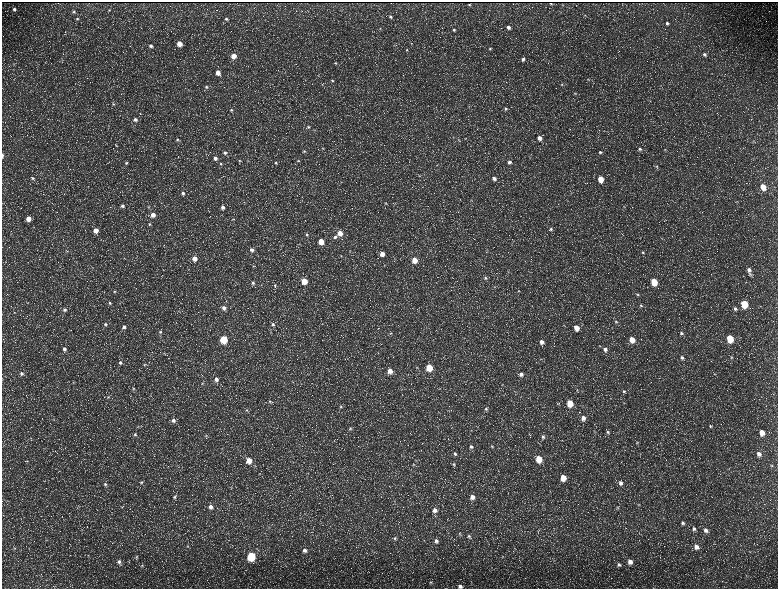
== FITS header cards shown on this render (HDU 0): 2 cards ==
NAXIS1  =                 1552 / length of data axis 1
NAXIS2  =                 1173 / length of data axis 2

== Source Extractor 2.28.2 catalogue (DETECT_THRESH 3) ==
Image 1552 x 1173 px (HDU 0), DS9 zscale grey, zoomed out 1/2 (1 PNG px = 2 x 2 image px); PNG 780 x 591 px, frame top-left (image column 1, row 1173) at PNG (2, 2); no overlay
Background 216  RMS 9.7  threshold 29.2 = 3 sigma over >= 5 px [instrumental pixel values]
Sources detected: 233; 34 cannot appear on this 1/2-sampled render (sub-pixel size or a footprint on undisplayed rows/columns) and are not listed; the other 199 listed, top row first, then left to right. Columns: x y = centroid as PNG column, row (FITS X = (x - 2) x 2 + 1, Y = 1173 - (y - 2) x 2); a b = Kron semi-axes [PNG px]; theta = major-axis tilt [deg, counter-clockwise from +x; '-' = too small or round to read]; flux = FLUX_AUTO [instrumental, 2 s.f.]
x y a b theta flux
551 3 2 1 - 1200
469 5 2 2 - 1500
14 9 4 3 - 4400
109 10 4 3 - 1300
74 11 4 4 - 2600
585 15 3 2 - 1300
390 17 4 3 - 3100
77 19 4 3 - 2400
226 19 4 3 - 3100
667 23 5 4 - 4200
508 27 4 4 - 6500
380 29 4 3 - 1600
454 30 4 4 - 3200
442 32 3 2 - 800
411 43 4 3 - 1400
179 44 4 4 - 23000
151 46 4 4 - 4800
490 48 4 4 - 2600
407 50 3 3 - 1400
704 54 5 4 - 5500
234 56 4 4 - 23000
523 59 5 4 - 5100
335 63 4 4 - 2300
13 64 4 2 - 1100
218 72 4 4 - 15000
588 79 5 4 - 2300
332 80 4 3 - 1900
562 84 4 3 - 2300
322 85 3 2 - 970
206 87 5 4 - 3200
575 93 5 3 - 2200
113 104 4 4 - 2400
506 108 5 5 - 4200
231 110 4 4 - 3100
135 119 5 4 - 6400
308 127 5 4 - 2800
453 137 3 3 - 1200
540 138 5 4 - 11000
177 139 5 4 - 3500
458 139 4 3 - 1300
116 146 3 2 - 1100
143 147 3 2 - 1000
323 148 3 2 - 1000
640 149 5 4 - 4600
665 149 3 2 - 1100
304 151 5 4 - 3000
600 152 5 4 - 4200
225 153 5 5 - 5200
2 156 5 2 - 4100
215 158 5 5 - 6400
239 160 4 3 - 1900
247 160 3 2 - 920
298 161 4 4 - 2200
509 162 4 4 - 5700
126 163 4 4 - 2800
276 163 4 4 - 2600
221 164 5 4 - 3000
437 165 3 3 - 1200
657 166 4 3 - 1600
420 176 4 3 - 1700
32 178 5 4 - 3500
494 178 5 4 - 8700
600 179 5 4 - 33000
763 187 5 4 - 36000
183 193 5 4 - 5000
386 203 4 3 - 1500
122 206 5 4 - 4800
149 207 4 3 - 2200
223 207 4 4 - 5900
153 215 5 5 - 13000
28 219 4 4 - 20000
233 219 4 3 - 1600
149 224 4 4 - 2900
551 229 4 4 - 2800
96 230 4 4 - 18000
340 233 4 4 - 19000
307 234 4 3 - 2500
335 237 5 5 - 4800
321 241 4 4 - 31000
299 244 3 2 - 1100
252 250 5 4 - 6200
67 251 5 3 - 2000
643 252 4 4 - 2400
382 254 4 4 - 15000
341 256 3 3 - 1200
195 259 4 4 - 14000
414 260 4 4 - 28000
384 265 3 3 - 1100
253 266 3 3 - 1500
749 270 7 4 -73 9000
485 278 5 4 - 3200
304 281 4 4 - 39000
654 282 5 4 - 64000
253 283 4 4 - 3800
275 285 5 4 - 2500
494 287 4 2 - 1000
114 291 4 4 - 2800
518 291 4 4 - 2700
638 294 4 3 - 2200
110 303 4 4 - 2800
744 304 5 4 - 88000
641 305 5 4 - 2300
224 308 5 4 - 7200
735 308 5 4 - 4100
65 310 6 5 - 5800
616 321 5 4 - 2900
105 324 5 5 - 3800
273 324 5 4 - 4200
124 327 5 5 - 5900
576 328 5 4 - 23000
160 332 4 4 - 3000
391 333 3 2 - 980
681 333 5 4 - 3500
224 339 5 4 - 91000
632 339 5 4 - 31000
730 339 5 4 - 73000
541 342 5 4 - 10000
64 349 6 5 - 6900
605 349 6 5 - 7300
163 353 3 2 - 1000
682 357 4 4 - 4500
731 357 4 4 - 2300
120 363 5 5 - 4700
145 364 5 4 - 3100
429 367 5 4 - 62000
390 371 5 4 - 15000
21 373 6 5 - 5800
521 374 5 5 - 8000
216 379 5 4 - 8000
73 383 5 2 - 1500
202 383 4 3 - 1600
133 388 4 4 - 2600
577 390 5 3 - 1700
624 391 4 4 - 2800
108 397 4 3 - 1800
270 401 4 3 - 1900
570 403 5 4 - 52000
624 403 4 2 - 1000
341 407 5 4 - 2900
486 409 5 5 - 4000
247 410 4 3 - 1600
583 418 6 5 - 11000
54 420 3 2 - 1200
173 420 5 5 - 7400
710 426 5 4 - 2600
138 427 4 3 - 1800
350 428 5 4 - 2700
594 431 4 3 - 1500
608 432 5 4 - 3400
762 432 5 4 - 22000
135 434 5 5 - 3800
206 436 5 4 - 2200
543 437 5 5 - 4500
31 438 3 3 - 1800
637 442 5 3 - 2100
492 446 4 4 - 2100
471 447 6 5 - 5400
455 454 5 4 - 4400
759 454 6 5 - 8800
539 459 5 4 - 51000
249 460 5 4 - 22000
27 461 4 3 - 1900
414 464 5 3 - 1800
454 464 5 4 - 2600
771 465 5 4 - 2200
259 474 4 2 - 830
563 478 5 4 - 32000
142 482 5 4 - 2800
621 483 5 5 - 6800
105 484 5 4 - 3300
231 487 4 3 - 1600
175 497 6 5 - 4600
472 497 5 4 - 12000
639 505 4 3 - 1600
210 507 6 5 - 8600
617 507 4 3 - 1600
435 510 5 5 - 9100
683 523 5 4 - 4900
269 527 5 1 - 1300
694 529 5 4 - 4900
706 530 6 5 - 7400
460 534 5 4 - 2500
469 536 5 4 - 3600
394 538 5 4 - 2900
47 540 3 2 - 1100
436 541 6 5 - 6000
188 546 5 4 - 2300
696 547 5 5 - 11000
14 548 4 4 - 2500
305 550 5 5 - 6800
251 556 5 4 - 160000
136 557 4 3 - 2100
503 557 3 3 - 1200
119 562 7 4 -61 6200
630 562 5 4 - 12000
142 565 4 3 - 1800
619 565 4 4 - 3700
430 582 4 4 - 1700
460 586 4 3 - 6300
At the frame edge (FLAGS 8, measured only in part): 2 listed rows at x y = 2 156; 460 586
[34 sub-pixel or undisplayed-footprint detections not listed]